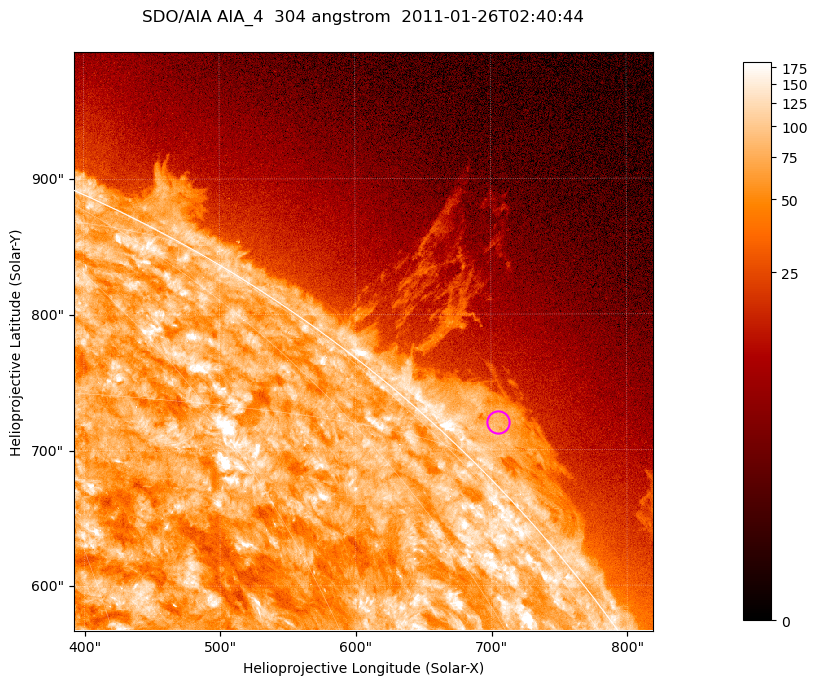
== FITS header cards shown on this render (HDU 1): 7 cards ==
TELESCOP= 'SDO/AIA '           / For AIA: SDO/AIA
INSTRUME= 'AIA_4   '           / For AIA: AIA_ATA1, AIA_ATA2, AIA_ATA3 or AIA_AT
WAVELNTH=                  304 / [angstrom] Wavelength
WAVEUNIT= 'angstrom'           / Wavelength unit: angstrom
DATE-OBS= '2011-01-26T02:40:44.126' / [ISO] Date when observation started; ISO 8
CTYPE1  = 'HPLN-TAN'           / CTYPE1; Typically HPLN
CTYPE2  = 'HPLT-TAN'           / CTYPE2; Typically HPLT

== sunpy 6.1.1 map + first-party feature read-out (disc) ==
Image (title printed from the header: SDO/AIA AIA_4  304 angstrom  2011-01-26T02:40:44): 711 x 711 px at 0.6 arcsec/px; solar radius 975 arcsec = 1624 px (partial field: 2.6% of the solar disc is inside the frame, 42% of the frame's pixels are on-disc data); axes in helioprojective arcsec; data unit not stated in the header (colour bar unlabelled)
Orientation: roll -0.131 deg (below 1 deg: not rotated)
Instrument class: DISC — disc imager (sunpy class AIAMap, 304 A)
Bright regions (active regions / flare kernels): reference = the on-disc median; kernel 7 px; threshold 5 sigma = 122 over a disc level ~74.4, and >= 1.15x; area >= 505 px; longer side >= 9 px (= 5.4 arcsec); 0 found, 0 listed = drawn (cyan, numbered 1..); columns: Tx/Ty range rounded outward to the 2 arcsec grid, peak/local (2 s.f.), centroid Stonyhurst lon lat
Off-limb structures (1.02-1.3 R_sun): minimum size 252 px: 6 found; the strongest spans PA ~310..320 deg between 1.02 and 1.06 R_sun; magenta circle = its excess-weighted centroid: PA ~315 deg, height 1.03 R_sun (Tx ~706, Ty ~720 arcsec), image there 3.2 x the reference